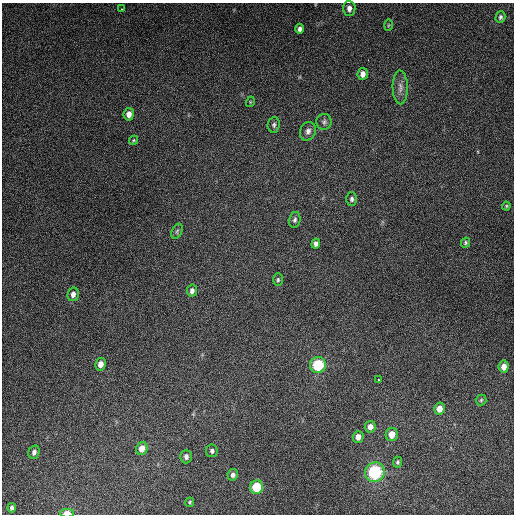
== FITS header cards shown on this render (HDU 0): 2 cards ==
NAXIS1  =                  512
NAXIS2  =                  512

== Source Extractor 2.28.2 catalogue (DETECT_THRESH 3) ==
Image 512 x 512 px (HDU 0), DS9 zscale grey, 1 PNG px = 1 image px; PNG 516 x 516 px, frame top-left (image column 1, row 512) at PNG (2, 3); each listed source drawn as its Kron ellipse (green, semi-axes under 4 px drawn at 4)
Background 5090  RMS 310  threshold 941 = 3 sigma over >= 5 px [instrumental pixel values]
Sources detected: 42; all 42 listed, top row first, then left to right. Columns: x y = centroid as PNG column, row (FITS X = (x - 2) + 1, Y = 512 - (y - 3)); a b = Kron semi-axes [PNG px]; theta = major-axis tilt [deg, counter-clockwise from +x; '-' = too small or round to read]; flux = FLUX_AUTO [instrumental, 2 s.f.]
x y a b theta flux
349 8 7 6 - 1.1e+05
122 9 2 2 - 1.5e+04
500 17 6 5 - 4.6e+04
388 25 6 4 88 2.4e+04
300 29 5 4 - 7.3e+04
363 74 6 5 - 1.2e+05
400 87 17 7 -89 1.4e+05
250 102 5 3 - 2.1e+04
129 114 6 5 - 1.5e+05
324 122 8 7 - 6.3e+04
274 125 8 6 84 5.1e+04
308 131 9 7 65 9.1e+04
133 140 5 4 - 2.5e+04
352 199 7 5 -89 5.7e+04
506 206 4 4 - 2.2e+04
295 220 8 5 76 5.8e+04
177 231 8 5 66 4.2e+04
316 243 5 4 - 7.6e+04
465 243 5 4 - 3.3e+04
278 280 6 5 - 3.7e+04
192 291 6 5 - 8.0e+04
73 294 7 5 76 1.1e+05
100 364 6 5 - 1.5e+05
318 365 8 8 - 1.1e+06
504 366 6 5 - 1.6e+05
378 380 3 2 - 2.2e+04
481 400 5 5 - 3.2e+04
439 409 6 5 - 1.9e+05
370 427 6 5 - 1.2e+05
392 434 7 6 - 2.3e+05
358 437 6 5 - 1.3e+05
142 448 7 5 73 1.8e+05
212 451 6 6 - 5.5e+04
34 452 7 5 71 7.3e+04
186 457 7 5 89 7.7e+04
397 462 5 4 - 3.8e+04
375 472 10 9 - 1.7e+06
233 475 6 5 - 6.4e+04
257 487 7 6 - 6.9e+05
190 502 5 4 - 2.7e+04
12 508 4 3 - 4.5e+04
67 513 6 4 1 2.2e+05
At the frame edge (FLAGS 8, measured only in part): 1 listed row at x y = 67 513